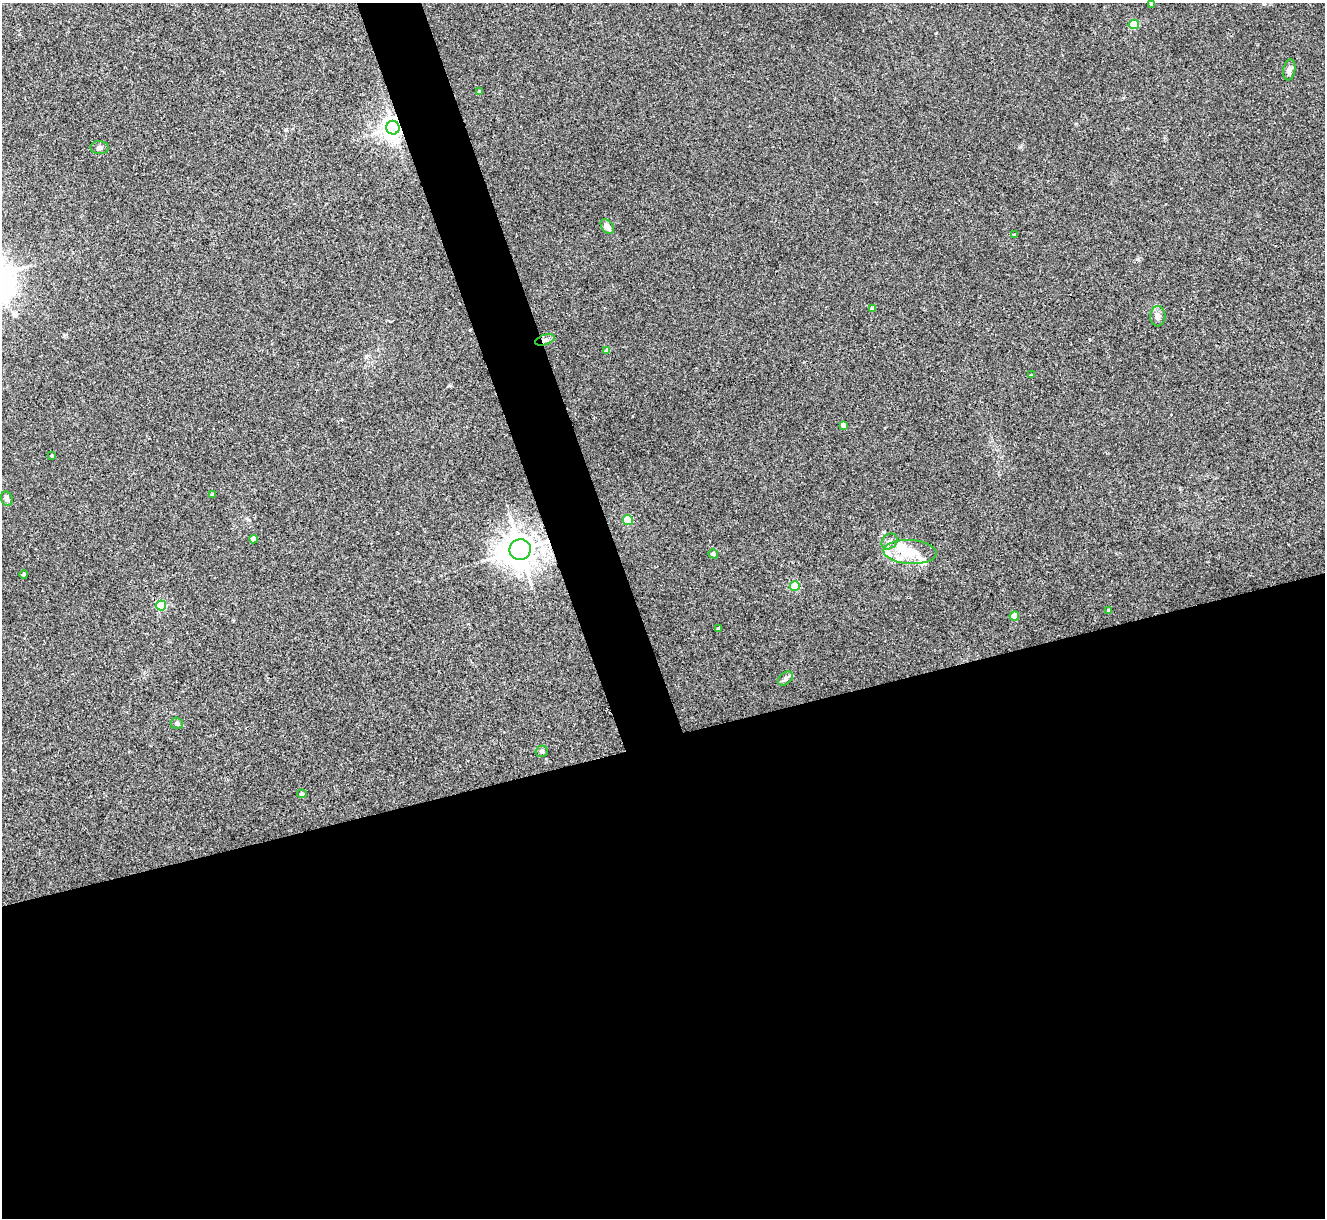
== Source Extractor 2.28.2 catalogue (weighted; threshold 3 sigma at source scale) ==
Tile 15 of 4 x 4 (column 3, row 4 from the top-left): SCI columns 2651-3973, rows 273-1488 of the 5298 x 5285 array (HDU 1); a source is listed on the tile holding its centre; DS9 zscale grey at full resolution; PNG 1327 x 1220 px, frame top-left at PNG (2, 3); each listed source drawn as its Kron ellipse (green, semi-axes under 4 px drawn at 4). Shown black and unused: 42% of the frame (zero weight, under 3 of 4 exposures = <1% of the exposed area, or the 3 px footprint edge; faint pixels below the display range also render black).
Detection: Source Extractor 2.28.2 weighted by HDU 2 'WHT'; one run over the whole footprint, this tile lists its part. Background 0.035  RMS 0.0047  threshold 0.0211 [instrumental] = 3 sigma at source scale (4.5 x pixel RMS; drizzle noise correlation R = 1.50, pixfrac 1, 0.05/0.05 arcsec/px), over >= 5 px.
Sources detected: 37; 1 inside a brighter object's white glare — neither listed nor drawn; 3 inside a brighter listed object's ellipse — not listed separately; the other 33 listed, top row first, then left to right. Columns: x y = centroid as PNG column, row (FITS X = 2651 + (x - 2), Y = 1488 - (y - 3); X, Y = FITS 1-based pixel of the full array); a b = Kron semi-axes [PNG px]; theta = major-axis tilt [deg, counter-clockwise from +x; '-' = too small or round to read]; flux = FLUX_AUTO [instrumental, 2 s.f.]
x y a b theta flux
1151 4 3 3 - 0.62
1134 24 5 4 - 22
1289 70 11 6 81 2
479 91 4 3 - 0.38
393 128 7 6 - 340
99 148 9 6 -4 1.4
607 227 8 5 -56 2.7
1014 235 4 3 - 0.45
872 309 4 4 - 1.3
1158 316 10 7 87 2
545 340 10 5 18 1.6
607 351 4 4 - 3.8
1031 375 4 3 - 0.42
843 425 4 4 - 2.7
52 455 3 3 - 0.7
212 495 3 3 - 0.83
7 499 7 5 -70 1.5
628 520 5 5 - 22
254 539 4 4 - 3.6
890 541 9 7 44 1.7
520 550 10 10 - 760
910 552 26 12 -3 12
713 554 5 4 - 1.3
24 574 4 4 - 0.81
795 586 5 5 - 20
161 605 5 5 - 26
1108 610 4 3 - 0.8
1014 616 4 4 - 9.1
718 629 3 3 - 0.76
785 679 8 6 39 1.5
177 723 6 5 - 1.4
542 751 6 5 - 0.82
302 794 5 4 - 1.1
Overlapping masked pixels (flux is a lower limit): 3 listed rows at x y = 393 128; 545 340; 520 550
Isophote crosses this tile's border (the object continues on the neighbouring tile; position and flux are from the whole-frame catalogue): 1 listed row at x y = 1151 4
Unlisted compact peaks at least as high as the median listed source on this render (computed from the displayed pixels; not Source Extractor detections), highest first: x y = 286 130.